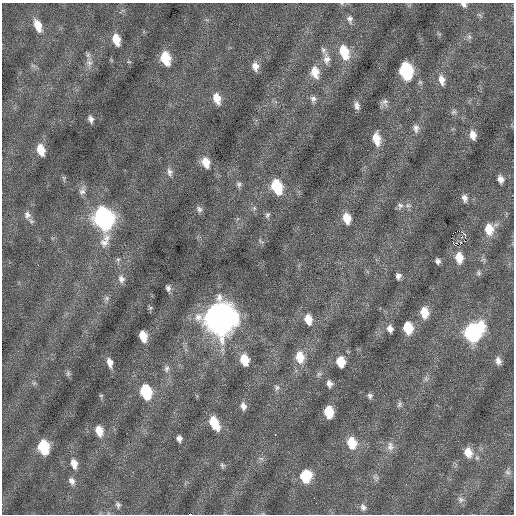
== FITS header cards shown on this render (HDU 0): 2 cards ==
NAXIS1  =                  512 / Axis length
NAXIS2  =                  512 / Axis length

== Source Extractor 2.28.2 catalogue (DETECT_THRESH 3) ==
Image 512 x 512 px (HDU 0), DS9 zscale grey, 1 PNG px = 1 image px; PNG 516 x 516 px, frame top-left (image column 1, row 512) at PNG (2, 3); no overlay
Background 0.118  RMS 0.75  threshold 2.26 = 3 sigma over >= 5 px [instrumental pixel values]
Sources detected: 100; all 100 listed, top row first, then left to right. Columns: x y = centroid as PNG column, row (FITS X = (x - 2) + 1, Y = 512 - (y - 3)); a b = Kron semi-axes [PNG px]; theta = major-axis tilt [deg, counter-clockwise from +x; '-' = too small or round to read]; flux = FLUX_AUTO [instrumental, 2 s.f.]
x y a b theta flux
463 5 7 5 -31 180
350 19 12 8 -79 250
38 26 16 8 -69 790
469 37 7 7 - 140
116 40 11 7 -74 800
323 50 10 7 -73 190
344 52 16 10 -71 1500
165 58 12 8 -75 1700
326 59 15 9 -85 430
89 62 14 9 87 380
129 62 6 4 -18 65
255 66 11 9 -78 400
406 71 12 8 -76 4800
315 72 15 10 -79 760
442 80 15 9 -77 450
217 98 13 8 -71 640
313 99 10 8 -88 230
384 103 11 9 39 230
357 106 10 6 -76 250
454 112 9 7 52 160
91 119 9 6 -76 210
416 128 12 9 -84 310
473 135 12 7 -78 400
376 139 14 8 -81 790
41 150 12 8 -74 820
206 162 13 9 -66 680
170 172 13 8 -81 270
64 178 7 4 -75 89
501 179 9 7 -74 310
239 184 8 7 - 160
277 187 12 8 -72 2500
82 191 13 8 71 260
465 198 10 7 -72 240
408 205 10 6 -5 190
400 206 10 8 -86 200
254 208 7 6 - 130
199 209 10 7 -55 180
27 215 12 9 -78 310
267 215 9 6 63 140
347 218 11 8 -75 770
103 219 16 10 -78 18000
489 229 13 11 70 930
465 235 5 2 - 300
261 241 10 5 -36 110
459 258 9 6 -83 690
118 259 7 6 - 120
438 261 6 5 - 170
479 273 7 7 - 120
398 276 7 6 - 200
121 279 11 9 -69 290
168 288 7 6 - 170
107 298 7 7 - 160
150 308 6 5 - 76
424 313 11 8 -84 900
220 318 15 12 -78 83000
308 319 11 8 -78 730
481 326 14 10 -78 1000
408 328 10 7 -79 1300
390 329 9 7 -75 270
472 333 11 9 -80 8800
143 336 10 6 -74 750
300 357 14 10 -82 910
244 360 11 8 -77 990
498 361 9 7 -74 260
341 362 10 8 -81 990
110 363 11 6 -76 330
167 369 11 7 88 230
68 373 9 6 81 110
319 374 9 6 33 150
426 379 9 5 -66 140
34 383 6 5 - 92
329 384 8 7 - 250
277 387 9 8 - 180
146 392 12 8 -74 2800
101 396 5 5 - 70
370 396 7 7 - 140
399 404 8 6 62 140
243 406 10 7 -77 260
329 412 9 7 -84 1300
214 423 14 8 -62 1400
99 431 12 8 -75 670
275 435 3 2 - 230
179 439 7 5 -82 200
352 443 12 10 -75 1200
390 446 13 10 88 380
43 447 11 8 -78 2400
468 452 12 9 -74 630
261 458 9 4 -8 120
74 464 12 8 -76 480
222 465 7 6 - 120
508 472 10 6 -51 170
305 476 11 10 - 1900
376 477 10 7 -65 190
72 481 11 8 -62 280
314 498 2 2 - 48
461 500 9 8 - 180
316 503 2 2 - 62
118 505 9 7 -68 160
363 507 10 8 -68 230
191 514 4 2 - 3000
At the frame edge (FLAGS 8, measured only in part): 2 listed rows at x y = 463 5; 191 514